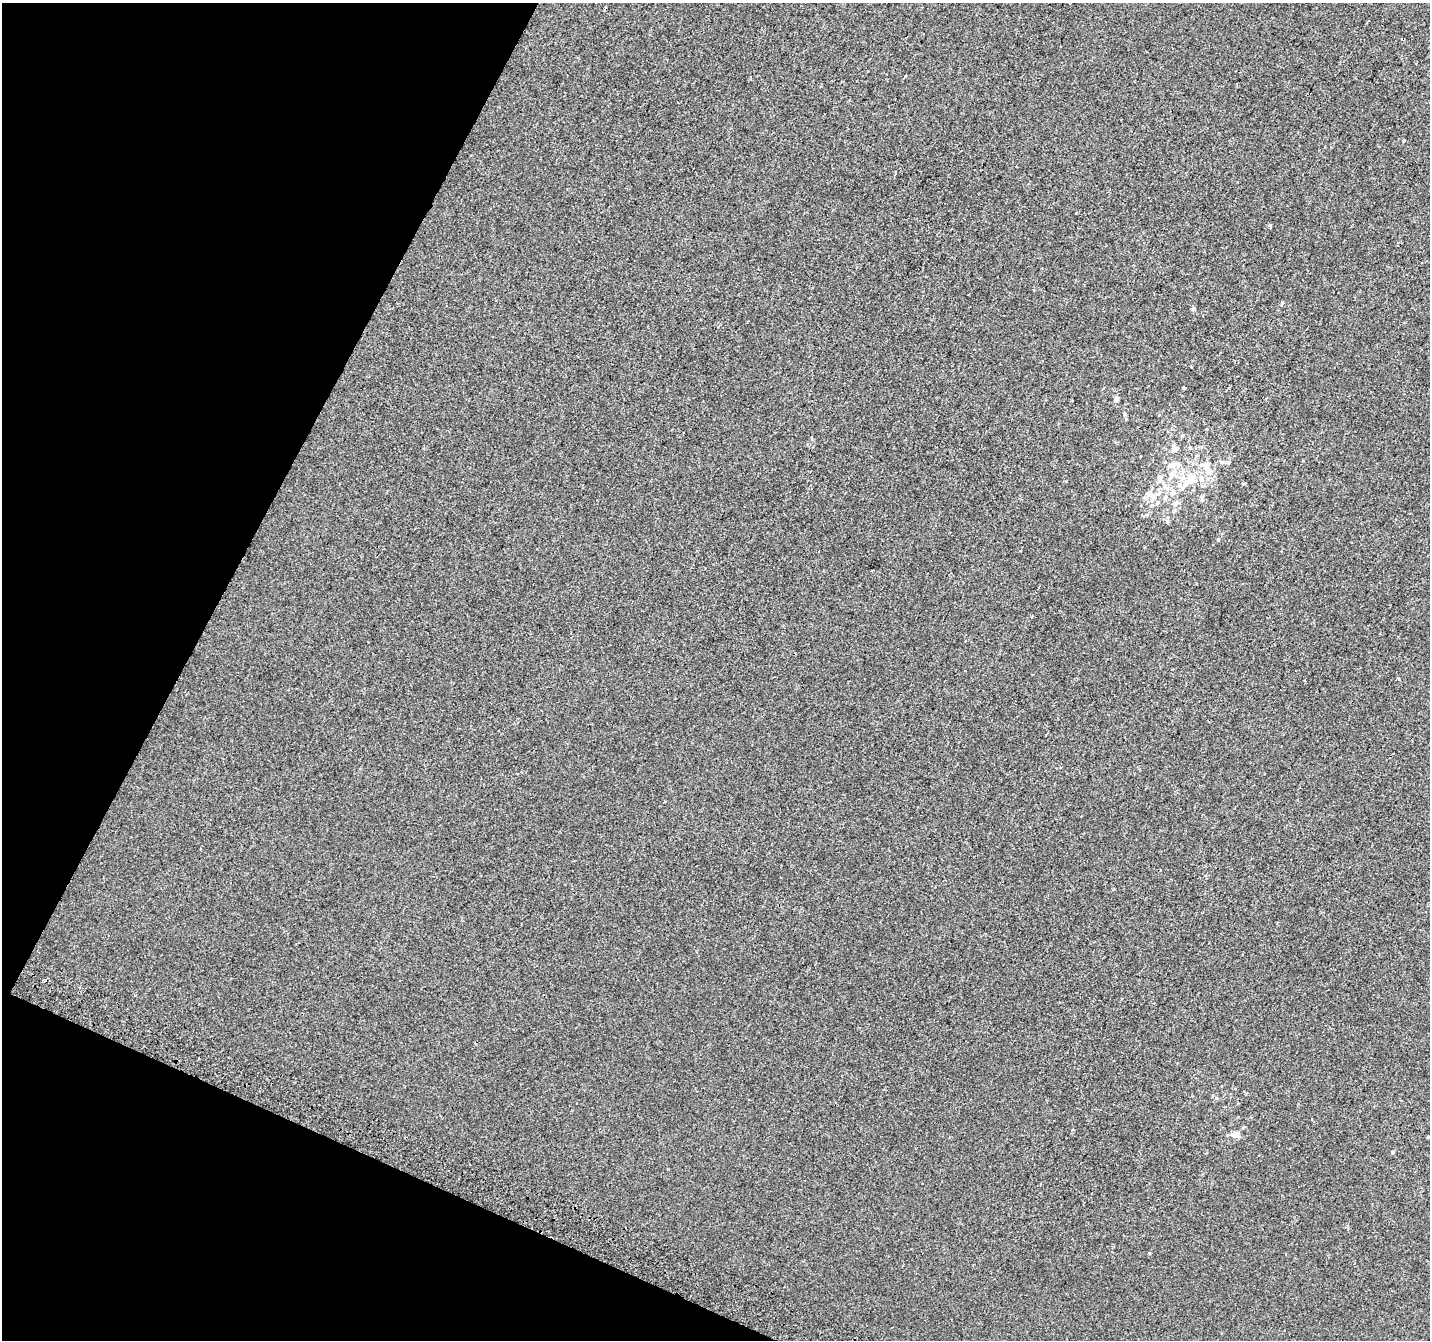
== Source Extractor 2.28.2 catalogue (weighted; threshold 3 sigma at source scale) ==
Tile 9 of 4 x 4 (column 1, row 3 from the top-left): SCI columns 27-1454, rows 1644-2981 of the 5758 x 5899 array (HDU 1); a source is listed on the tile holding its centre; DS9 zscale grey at full resolution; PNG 1432 x 1342 px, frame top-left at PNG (2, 3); no overlay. Shown black and unused: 21% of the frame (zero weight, under 2 of 3 exposures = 2% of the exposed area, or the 3 px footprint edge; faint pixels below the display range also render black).
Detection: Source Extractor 2.28.2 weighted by HDU 2 'WHT'; one run over the whole footprint, this tile lists its part. Background 2.19e-04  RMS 0.0036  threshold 0.0161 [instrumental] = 3 sigma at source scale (4.5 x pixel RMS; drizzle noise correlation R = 1.50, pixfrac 1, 0.0396/0.0396 arcsec/px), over >= 5 px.
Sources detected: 32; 6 inside a brighter listed object's ellipse — not listed separately; the other 26 listed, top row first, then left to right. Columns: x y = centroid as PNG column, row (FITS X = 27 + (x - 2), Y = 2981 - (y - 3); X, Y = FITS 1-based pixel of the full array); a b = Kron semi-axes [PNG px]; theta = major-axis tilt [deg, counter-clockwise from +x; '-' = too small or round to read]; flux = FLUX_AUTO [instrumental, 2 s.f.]
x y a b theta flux
1404 141 3 3 - 0.32
1270 226 4 3 - 2.4
1282 303 5 4 - 0.37
1193 309 6 4 14 0.6
1184 388 3 3 - 2.3
1116 399 5 4 - 1.3
1125 414 6 3 -71 0.39
1182 436 5 4 - 0.43
811 439 5 2 - 0.38
1174 449 6 5 - 2.2
1228 462 5 5 - 0.59
1171 465 11 6 -27 1.7
1206 466 11 9 76 2.6
1171 475 10 7 65 2
1191 478 17 11 -65 4.9
1164 486 10 6 -46 1.6
1173 493 11 7 -88 1.8
1154 497 15 7 50 2.5
1165 498 7 5 74 0.89
1176 503 7 6 - 1.3
1167 522 6 4 -19 0.47
1218 540 5 3 - 0.33
1398 679 3 3 - 0.97
665 802 3 3 - 0.82
1236 1134 11 6 9 2.5
1393 1152 4 4 - 0.57
Unlisted compact peaks at least as high as the median listed source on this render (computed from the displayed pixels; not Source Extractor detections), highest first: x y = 1243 484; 1149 1253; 905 76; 1216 1098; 1076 213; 1066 481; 1020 551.